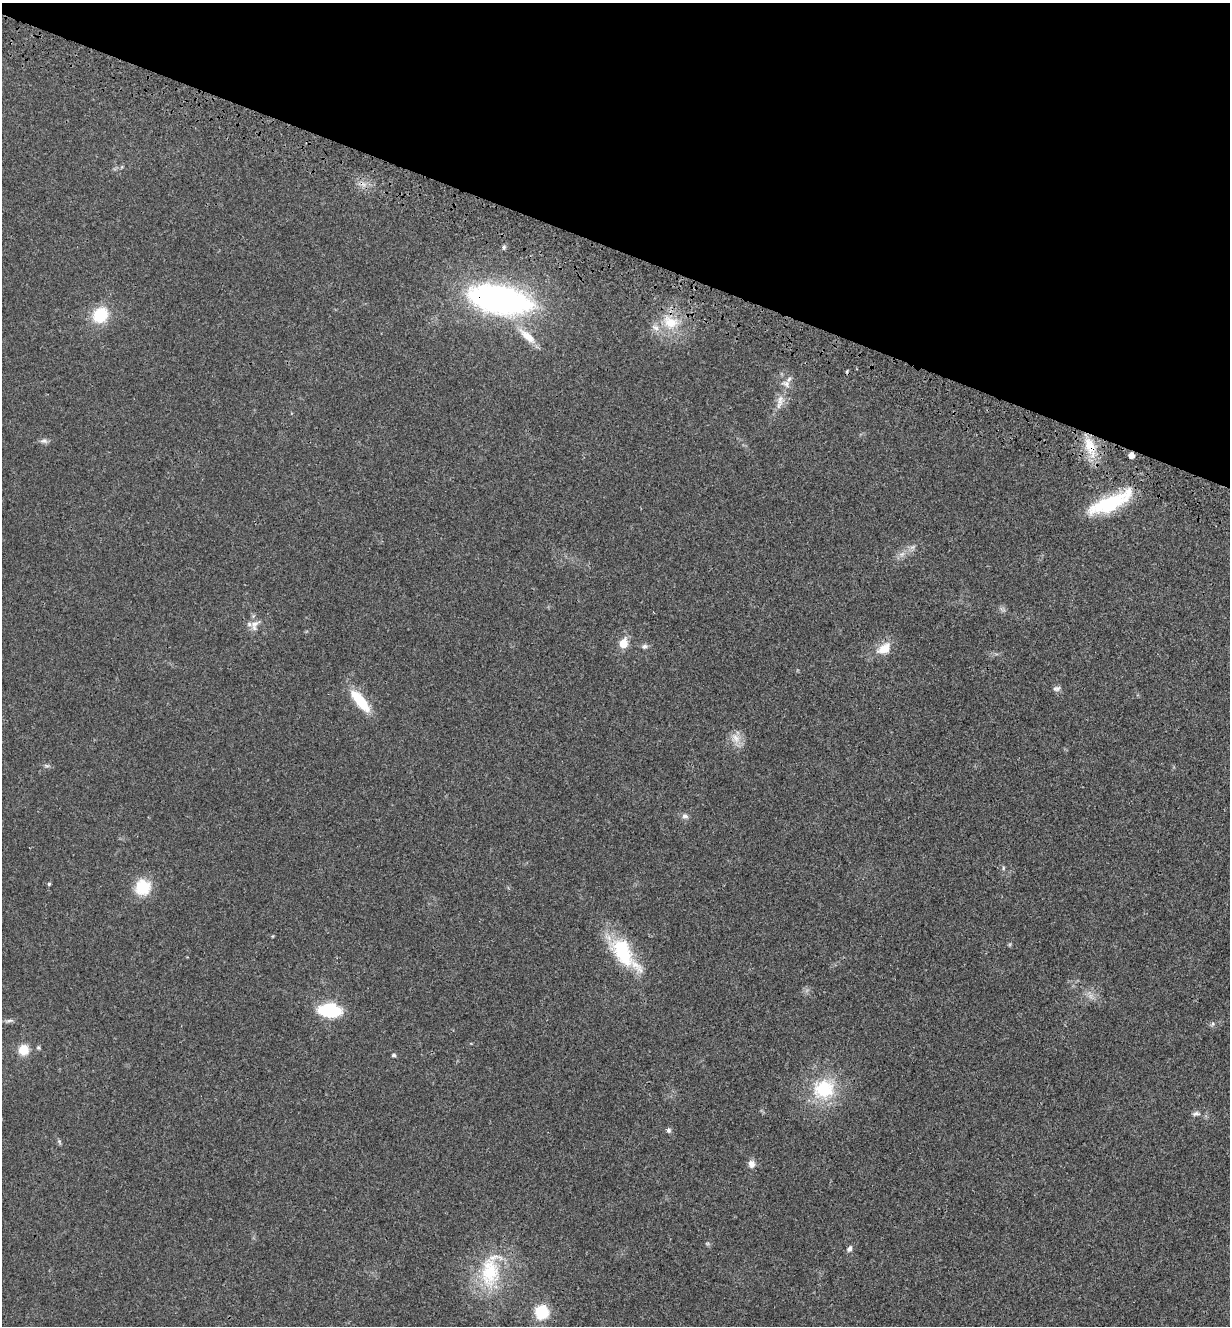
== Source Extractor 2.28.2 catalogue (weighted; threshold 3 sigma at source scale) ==
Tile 2 of 4 x 4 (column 2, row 1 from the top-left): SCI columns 1449-2676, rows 4070-5393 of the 5480 x 5490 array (HDU 1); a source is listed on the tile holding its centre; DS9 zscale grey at full resolution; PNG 1232 x 1328 px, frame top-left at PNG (2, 3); no overlay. Shown black and unused: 19% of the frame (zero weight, under 3 of 4 exposures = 8% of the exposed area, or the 3 px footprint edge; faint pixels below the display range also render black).
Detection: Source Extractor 2.28.2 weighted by HDU 2 'WHT'; one run over the whole footprint, this tile lists its part. Background 0.022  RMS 0.0035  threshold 0.0156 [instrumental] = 3 sigma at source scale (4.5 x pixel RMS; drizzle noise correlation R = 1.50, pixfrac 1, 0.05/0.05 arcsec/px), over >= 5 px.
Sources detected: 44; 2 too faint to see at this stretch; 1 cosmic-ray / hot-pixel residue — not listed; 3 inside a brighter listed object's ellipse — not listed separately; the other 38 listed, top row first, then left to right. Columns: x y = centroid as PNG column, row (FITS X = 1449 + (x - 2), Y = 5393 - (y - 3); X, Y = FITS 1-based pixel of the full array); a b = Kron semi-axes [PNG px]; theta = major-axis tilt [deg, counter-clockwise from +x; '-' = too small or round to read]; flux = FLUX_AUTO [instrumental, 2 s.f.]
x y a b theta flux
504 247 6 5 - 0.7
500 299 64 26 -11 110
100 315 15 13 46 14
670 322 27 20 -21 11
527 336 30 10 -42 6.7
789 379 8 5 56 0.84
780 401 24 9 74 4
44 441 10 7 -5 1.2
1090 447 30 14 -70 9.2
1131 455 5 4 - 2.5
1109 503 51 17 22 22
902 554 9 6 25 1.5
255 625 18 11 64 3.2
623 643 6 5 - 9.5
645 646 8 6 22 0.98
884 649 18 11 31 5.9
1057 688 11 7 8 1.2
360 701 27 10 -50 12
735 738 16 12 -52 3.5
46 766 8 4 -1 0.69
685 816 8 6 -13 1.2
1003 868 6 4 90 0.5
49 884 4 4 - 0.49
143 887 20 20 - 9.4
624 953 52 21 -51 22
330 1010 17 10 -5 27
9 1021 12 4 6 1
1212 1024 6 4 71 0.56
24 1050 9 9 - 6.7
394 1055 5 4 - 0.77
824 1089 32 28 18 19
1196 1114 10 6 6 1.1
668 1130 7 6 - 0.82
751 1164 9 8 - 2.1
707 1243 6 4 -18 0.46
849 1249 9 6 58 1.1
490 1272 45 26 90 23
542 1312 8 8 - 20
Overlapping masked pixels (flux is a lower limit): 3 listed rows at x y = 500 299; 1090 447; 1131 455